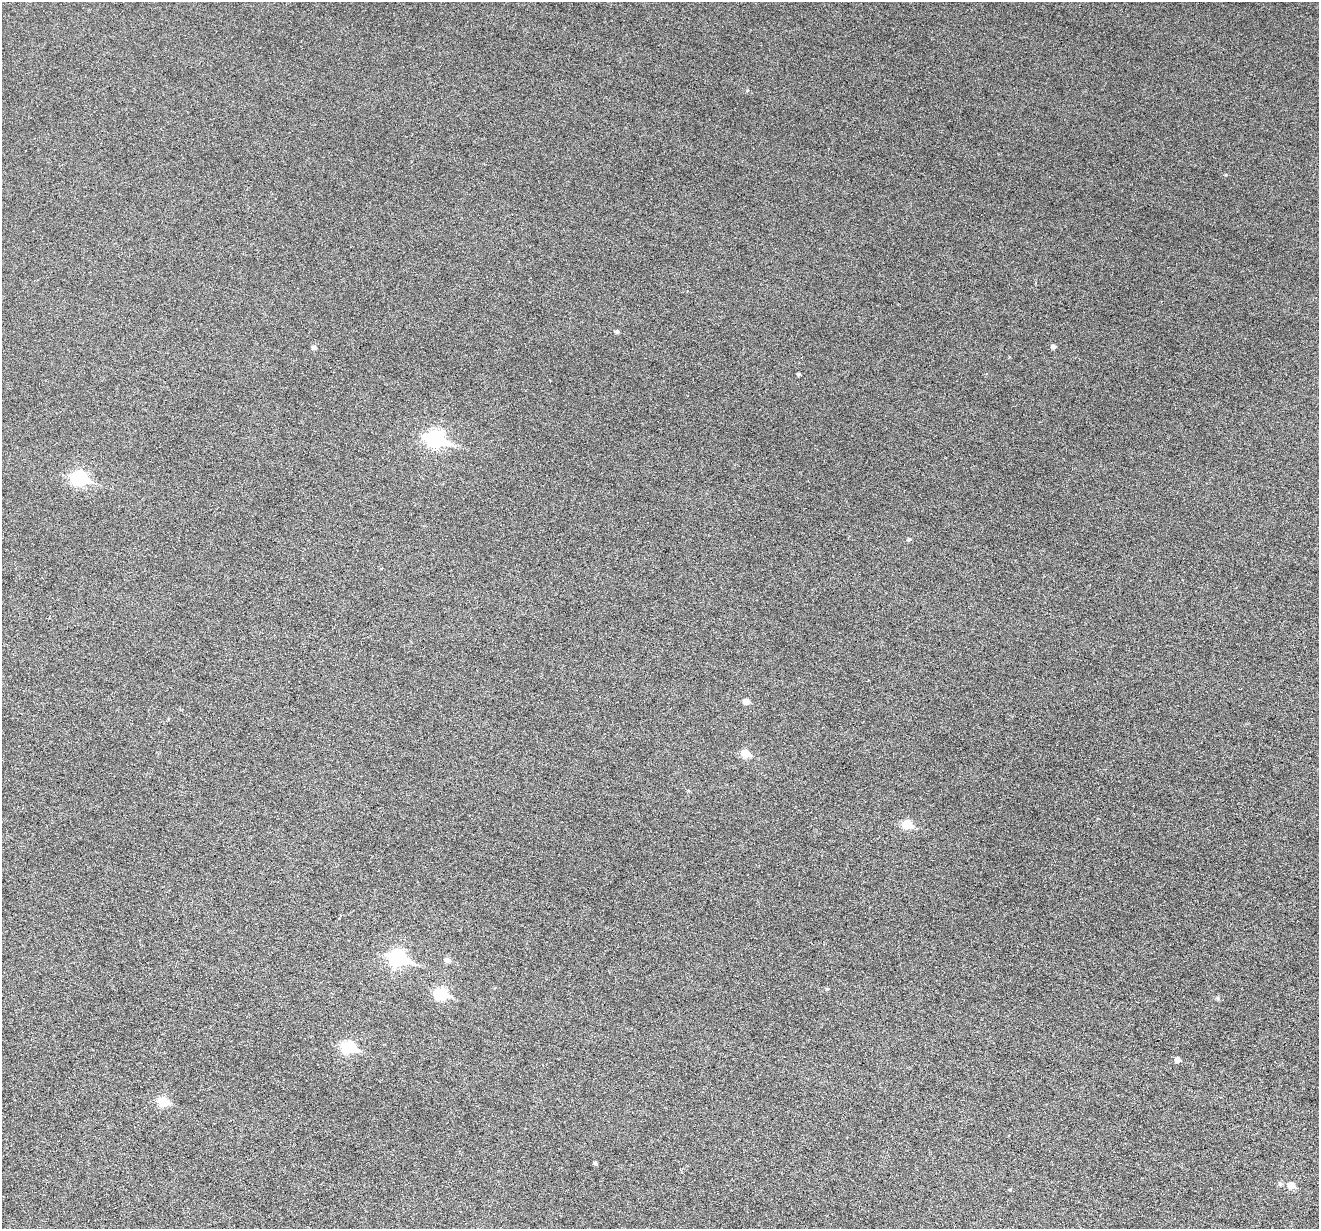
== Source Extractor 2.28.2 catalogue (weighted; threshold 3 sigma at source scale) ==
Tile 7 of 4 x 4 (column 3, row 2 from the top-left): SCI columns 2640-3956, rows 2708-3934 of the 5274 x 5288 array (HDU 1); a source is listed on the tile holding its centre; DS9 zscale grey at full resolution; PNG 1321 x 1231 px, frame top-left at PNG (2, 2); no overlay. Nothing masked; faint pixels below the display range render black.
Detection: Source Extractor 2.28.2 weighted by HDU 2 'WHT'; one run over the whole footprint, this tile lists its part. Background 0.0517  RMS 0.0057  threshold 0.0233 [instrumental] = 3 sigma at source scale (4.09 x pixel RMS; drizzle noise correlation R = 1.36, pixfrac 0.8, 0.05/0.05 arcsec/px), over >= 5 px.
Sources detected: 21; all 21 listed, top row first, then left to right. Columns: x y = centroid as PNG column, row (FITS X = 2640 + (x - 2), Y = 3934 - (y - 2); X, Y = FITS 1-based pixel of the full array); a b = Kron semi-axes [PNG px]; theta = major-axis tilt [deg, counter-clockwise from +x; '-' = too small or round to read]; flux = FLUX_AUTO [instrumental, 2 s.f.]
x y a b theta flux
617 331 4 4 - 1.1
1053 346 5 4 - 1.5
314 347 6 5 - 1.6
799 374 4 3 - 0.82
435 439 10 7 -17 120
79 478 8 7 - 80
909 539 5 4 - 0.8
746 701 5 5 - 3.8
745 754 6 5 - 11
907 824 6 6 - 15
398 958 9 7 -17 100
447 960 6 5 - 2.3
441 993 7 6 - 38
1218 998 6 5 - 0.88
348 1047 8 6 -14 43
1177 1060 5 5 - 3.3
163 1101 6 6 - 18
595 1163 4 4 - 0.99
1280 1184 6 5 - 1.1
1291 1185 6 6 - 5.1
1010 1190 5 3 - 0.42
Unlisted compact peaks at least as high as the median listed source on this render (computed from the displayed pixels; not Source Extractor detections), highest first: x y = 1226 175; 827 989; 747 90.